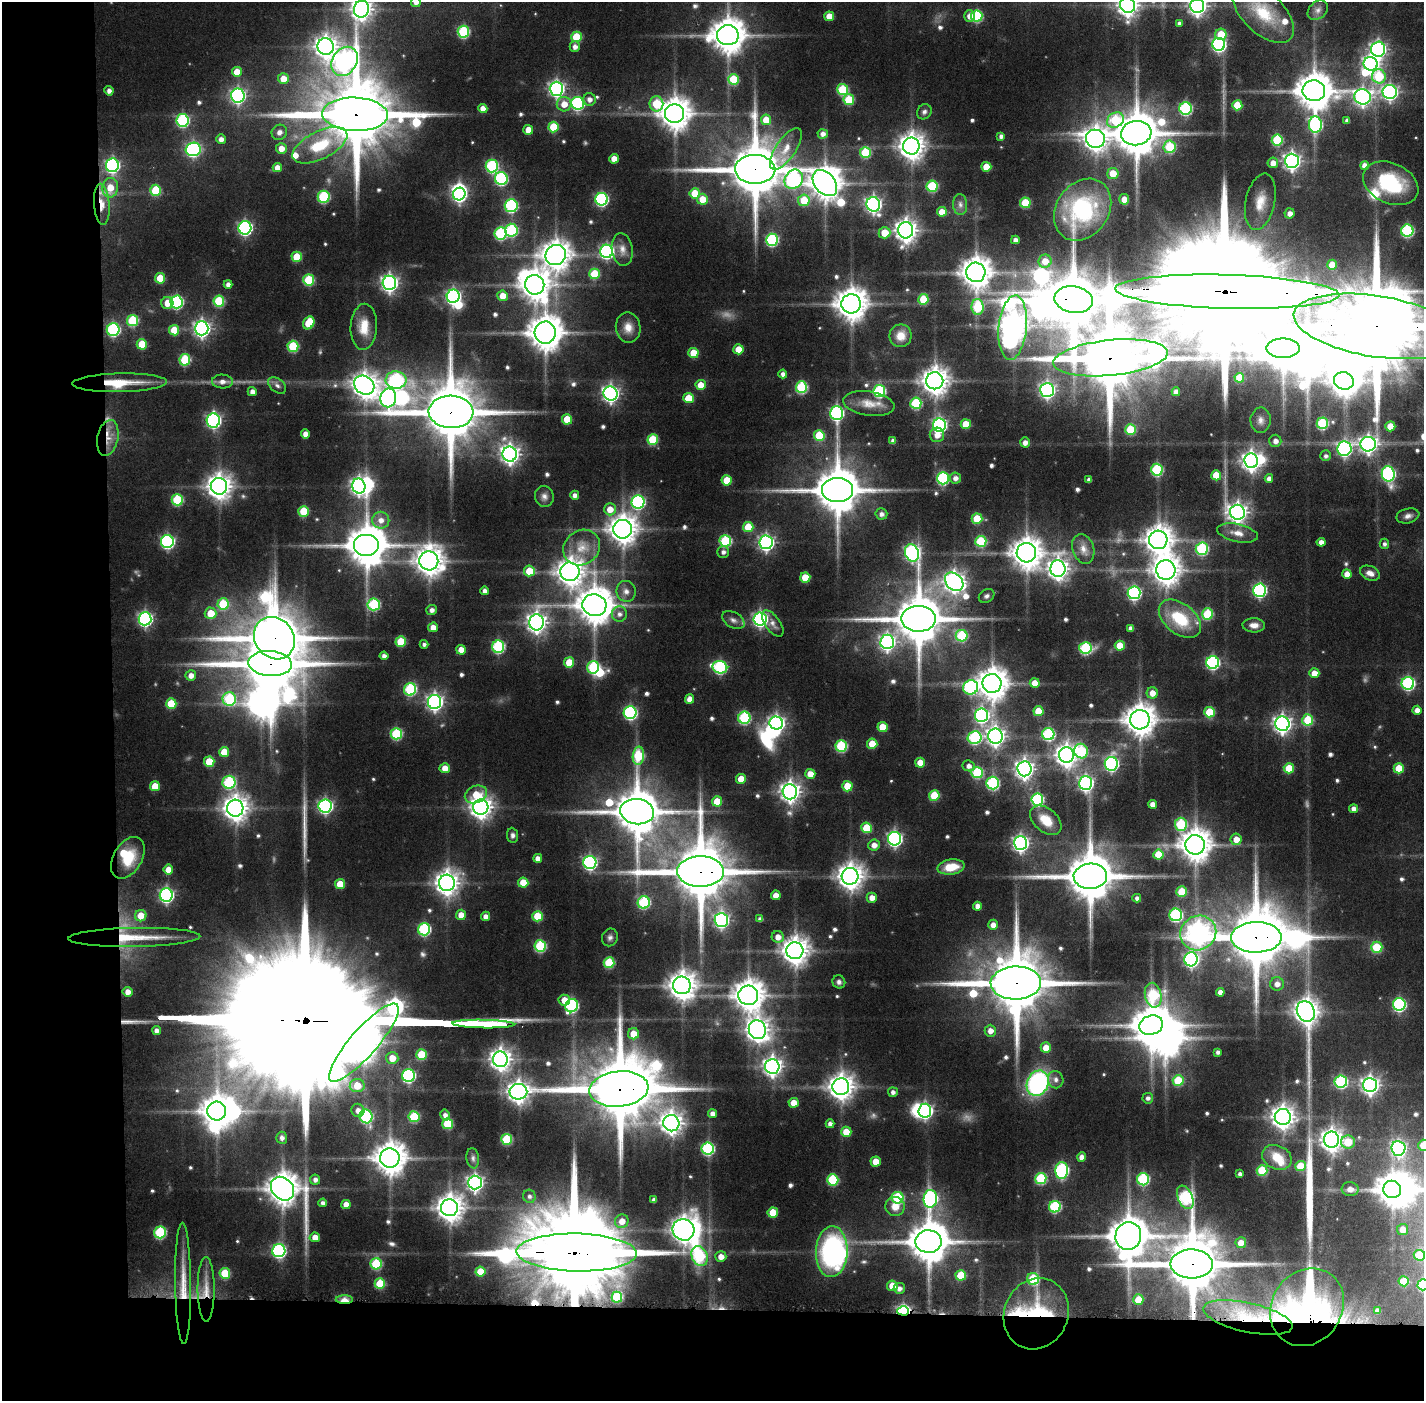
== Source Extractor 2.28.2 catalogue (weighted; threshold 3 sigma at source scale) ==
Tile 7 of 3 x 3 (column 1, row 3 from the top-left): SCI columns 1-1422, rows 32-1430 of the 4266 x 4266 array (HDU 1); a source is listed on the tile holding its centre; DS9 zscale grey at full resolution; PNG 1426 x 1403 px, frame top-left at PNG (2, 2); each listed source drawn as its Kron ellipse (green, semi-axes under 4 px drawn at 4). Shown black and unused: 14% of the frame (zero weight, under 5 of 9 exposures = <1% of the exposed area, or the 3 px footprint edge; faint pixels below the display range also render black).
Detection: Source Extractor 2.28.2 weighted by HDU 2 'WHT'; one run over the whole footprint, this tile lists its part. Background 0.0988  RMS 0.0062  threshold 0.0254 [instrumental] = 3 sigma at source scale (4.09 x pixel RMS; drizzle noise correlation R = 1.36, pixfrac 0.8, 0.05/0.05 arcsec/px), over >= 5 px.
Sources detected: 626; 13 too faint to see at this stretch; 22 inside a brighter object's white glare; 1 cosmic-ray / hot-pixel residue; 3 long thin detections or spike segments (spike, bleed or trail) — neither listed nor drawn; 9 inside a brighter listed object's ellipse — not listed separately; of the other 578, all 500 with FLUX_AUTO >= 1.79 (the completeness limit of this list) listed and drawn (78 fainter detections not listed), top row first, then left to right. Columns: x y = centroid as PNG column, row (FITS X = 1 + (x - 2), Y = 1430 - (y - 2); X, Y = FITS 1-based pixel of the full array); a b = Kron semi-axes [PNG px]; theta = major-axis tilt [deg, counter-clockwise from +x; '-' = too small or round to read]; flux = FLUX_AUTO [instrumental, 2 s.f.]
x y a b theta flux
416 2 5 5 - 2.7
1128 5 8 7 - 410
1197 6 7 7 - 280
361 9 8 7 - 390
1318 10 11 8 43 3.2
1263 12 38 20 -45 28
829 16 5 5 - 8.2
969 16 6 5 - 4.7
977 16 5 5 - 48
1179 23 4 4 - 1.9
463 32 6 6 - 53
1221 34 5 5 - 14
728 35 11 10 - 1200
576 37 5 5 - 22
1219 44 6 6 - 120
326 46 8 8 - 460
575 47 5 5 - 2.9
1378 49 7 7 - 170
344 61 15 12 57 300
1371 64 7 6 - 190
237 72 5 5 - 9.7
1379 76 7 7 - 30
283 79 5 5 - 7.7
733 79 5 5 - 20
556 89 7 6 - 180
843 90 5 5 - 32
109 91 5 4 - 2.7
1314 91 11 10 - 1500
1390 92 7 7 - 170
238 96 7 6 - 140
1363 97 8 7 - 230
589 99 6 6 - 3.3
849 100 5 5 - 23
578 103 6 6 - 81
564 104 7 7 - 7.5
656 104 8 7 - 26
1237 105 5 5 - 18
1186 108 6 6 - 69
483 109 4 4 - 5.8
924 112 8 7 - 1.8
674 113 9 9 - 1000
355 114 33 16 -2 7000
182 120 6 6 - 72
766 120 5 5 - 10
1115 120 9 7 32 31
1347 120 4 4 - 2.2
1315 125 8 6 -86 90
553 127 5 5 - 22
528 130 5 5 - 8.5
279 132 8 7 - 3
1136 133 15 12 8 2500
823 134 5 4 - 2.8
1001 136 4 4 - 2.2
221 139 5 5 - 3.2
1095 139 9 9 - 530
1277 140 5 5 - 36
320 145 30 14 27 26
911 146 8 8 - 680
1170 147 6 6 - 32
281 148 5 5 - 5.9
193 149 8 6 1 120
786 149 24 10 56 8.6
865 153 5 5 - 31
614 159 5 4 - 5.7
1292 161 7 7 - 240
1273 163 5 5 - 4.8
112 165 7 6 - 120
1364 165 4 4 - 4.7
492 166 6 6 - 66
986 167 5 5 - 11
277 168 4 4 - 4.9
755 169 20 14 -1 4000
1113 173 5 5 - 12
501 179 6 6 - 78
794 179 10 8 53 92
825 183 15 10 -50 1000
1391 183 29 20 -25 37
932 186 5 5 - 40
110 188 10 8 81 11
156 190 5 5 - 24
695 193 5 5 - 13
459 194 6 6 - 110
324 197 6 6 - 51
601 199 6 6 - 94
702 199 5 5 - 9.1
1124 199 5 5 - 6.8
804 200 6 6 - 18
1260 202 28 14 78 13
1025 203 5 5 - 24
102 204 20 8 -86 9.5
873 204 7 6 - 190
960 205 10 7 -86 2.7
511 206 6 6 - 76
1083 210 33 26 54 71
942 212 5 5 - 8.1
1290 213 5 5 - 3.5
245 228 6 6 - 130
511 230 6 6 - 54
906 230 8 7 - 450
1407 231 6 6 - 67
500 233 6 6 - 54
884 233 6 5 - 11
772 240 6 6 - 66
1015 240 4 4 - 2.7
622 249 16 10 -81 5.3
607 251 6 6 - 130
556 255 10 9 - 850
297 257 5 5 - 17
1045 261 6 6 - 7.1
1332 265 5 5 - 10
976 272 10 9 - 970
594 274 5 5 - 24
160 278 5 5 - 17
309 280 5 5 - 33
389 283 7 7 - 220
228 284 4 4 - 3.1
535 285 10 9 - 830
1227 292 112 17 -2 33000
453 296 6 6 - 140
503 296 5 5 - 7.8
923 299 5 5 - 20
1074 300 19 13 -10 4000
219 301 5 5 - 32
176 302 6 6 - 78
167 303 6 6 - 8.2
851 304 9 9 - 1000
978 307 8 6 -88 34
133 321 5 5 - 38
309 323 7 5 60 18
1376 326 83 30 -9 15000
364 327 23 13 87 12
628 327 15 12 -81 6.6
202 328 7 7 - 220
1013 328 32 14 85 870
113 330 6 6 - 75
174 330 5 5 - 16
545 333 11 10 - 1100
901 336 11 11 - 8.6
142 344 5 5 - 15
293 346 5 5 - 37
1283 348 17 10 0 1900
738 349 5 5 - 10
693 353 5 5 - 15
1110 358 57 18 6 6500
185 360 5 5 - 38
783 374 4 4 - 2.7
1239 378 5 5 - 14
396 380 10 8 -1 80
935 381 8 8 - 740
1344 381 10 8 -18 670
222 382 10 7 -3 3.7
120 383 47 9 1 23
277 385 10 6 -40 2.5
364 385 11 9 -35 610
701 385 5 5 - 8.5
801 387 6 5 - 49
1047 390 7 7 - 160
879 391 6 6 - 64
252 392 4 4 - 3.7
1176 392 4 4 - 3.9
611 393 7 7 - 210
388 398 9 8 - 250
688 398 5 5 - 15
916 403 5 5 - 43
869 404 26 12 -9 9.1
451 412 22 16 -2 4800
837 413 7 6 - 110
567 419 5 5 - 13
213 420 7 6 - 140
1261 420 12 10 87 4
1322 423 6 5 - 43
966 424 5 5 - 13
939 425 6 6 - 140
1390 426 5 5 - 9.2
1130 430 5 5 - 25
305 434 4 4 - 4.7
819 435 5 5 - 23
937 435 7 7 - 4.4
108 438 18 10 78 9.1
653 440 5 5 - 26
893 441 4 4 - 2.3
1275 441 6 6 - 3.5
1025 442 5 5 - 3.4
1368 444 7 7 - 240
1344 449 7 7 - 140
510 454 7 7 - 310
1326 456 5 5 - 1.9
1251 461 7 7 - 320
1157 470 6 5 - 51
1388 474 7 6 - 110
1216 475 5 5 - 15
943 478 6 6 - 70
955 478 6 5 - 3.2
1269 478 4 4 - 2.6
727 480 5 5 - 15
1089 480 4 4 - 2.1
219 486 8 8 - 600
359 486 7 6 - 220
837 490 15 12 -1 2700
575 495 4 4 - 3.1
544 496 10 9 - 3.1
177 500 5 5 - 37
638 502 6 6 - 90
610 509 6 6 - 7.7
304 511 5 5 - 22
1237 512 7 7 - 330
881 514 6 5 - 2.5
1408 516 11 7 13 2.8
977 519 5 5 - 20
381 520 8 8 - 5
748 527 5 5 - 20
623 529 9 9 - 780
1238 533 20 9 -12 6.5
1158 540 9 9 - 800
167 541 6 6 - 100
725 541 6 6 - 46
981 541 5 5 - 36
766 542 7 6 - 170
1321 542 4 4 - 4.2
1384 544 5 4 - 1.8
366 545 13 11 0 2000
582 548 19 17 38 13
1083 549 15 10 -72 5.9
1202 549 6 6 - 58
723 552 6 5 - 2.4
912 553 9 7 -68 160
1026 553 10 9 - 930
429 561 9 9 - 780
1058 569 8 7 - 380
1166 570 10 9 - 800
529 571 5 5 - 14
570 572 9 9 - 710
1370 573 10 7 -24 3.8
1347 574 5 4 - 5.2
805 577 5 5 - 13
954 582 10 8 -44 380
1260 590 6 6 - 110
485 591 4 4 - 2.9
626 591 10 9 - 3.8
1134 593 6 6 - 100
987 596 8 6 32 1.9
223 604 5 5 - 25
374 604 6 6 - 47
594 605 12 11 - 1300
432 610 5 5 - 2.8
211 613 6 6 - 12
619 614 7 7 - 3.1
1208 614 5 5 - 33
145 619 6 6 - 140
760 619 7 6 - 150
918 619 17 13 -1 3100
1180 619 24 15 -39 29
733 620 12 7 -31 3.2
536 622 8 7 - 350
773 624 15 7 -54 3.7
1254 625 11 7 -2 4.1
433 627 5 4 - 5.4
1130 628 4 4 - 2.4
962 636 6 5 - 35
274 638 22 19 -53 3500
401 642 5 5 - 20
887 642 7 7 - 200
424 644 4 4 - 1.8
1120 646 5 5 - 14
498 647 6 6 - 69
1085 648 6 6 - 55
461 650 5 4 - 7.2
384 656 4 4 - 2.8
569 662 5 5 - 12
1213 662 6 6 - 90
270 664 22 12 -4 4000
593 667 6 6 - 44
720 667 7 6 - 79
1314 673 5 5 - 6.8
191 675 5 5 - 4.1
1035 683 5 5 - 7.2
1408 683 6 6 - 84
992 684 9 9 - 1000
971 687 7 7 - 82
410 689 6 6 - 55
1152 693 5 5 - 6
229 699 7 6 - 45
689 699 5 4 - 5
435 702 7 6 - 210
171 704 5 5 - 21
1417 710 4 4 - 4.1
1038 711 5 5 - 13
1209 712 5 5 - 23
630 713 6 6 - 91
982 715 7 6 - 130
744 718 6 6 - 54
1140 720 9 9 - 970
1308 720 5 5 - 25
776 723 7 6 - 180
1282 724 7 7 - 260
882 727 5 5 - 13
396 734 5 5 - 44
1048 734 6 6 - 70
995 736 7 7 - 290
975 738 7 6 - 70
872 744 5 5 - 13
841 746 6 5 - 48
1081 751 7 6 - 39
224 752 5 5 - 11
1066 755 8 7 - 470
638 756 9 5 84 36
209 762 5 5 - 16
920 763 5 5 - 9.9
1111 764 7 6 - 120
969 766 6 5 - 3
445 768 5 5 - 6.4
1289 768 5 5 - 14
1399 768 5 5 - 14
1024 769 7 7 - 310
977 773 5 5 - 39
810 774 5 5 - 7.4
741 779 5 5 - 10
229 782 6 6 - 55
993 783 6 6 - 69
1086 783 7 6 - 160
155 786 5 5 - 11
847 786 5 5 - 13
790 792 7 7 - 370
476 794 11 8 22 11
934 796 5 5 - 24
1037 799 6 6 - 66
717 801 5 5 - 14
1153 804 4 4 - 4.4
325 806 6 6 - 130
481 807 7 7 - 470
235 808 8 8 - 630
1353 809 4 4 - 3.5
637 812 17 12 -8 2500
1046 820 18 11 -40 11
1181 824 6 6 - 43
867 828 5 5 - 22
512 835 7 5 -83 1.9
895 839 7 6 - 150
1236 839 5 5 - 6.7
1020 843 7 6 - 200
874 845 6 5 - 4.4
1195 845 10 9 - 990
1158 855 5 5 - 15
128 858 23 14 60 20
538 858 4 4 - 4.3
590 862 6 6 - 110
951 867 13 7 9 13
168 870 5 5 - 7.2
700 871 23 15 -1 4900
850 876 8 8 - 650
1090 876 17 12 3 3000
447 883 8 8 - 530
523 883 5 5 - 12
340 884 5 5 - 12
1182 892 5 5 - 19
166 895 6 6 - 130
776 895 5 4 - 6.9
872 898 5 5 - 5.1
1137 898 4 4 - 2.3
644 902 6 6 - 51
977 906 4 4 - 3.5
461 915 5 5 - 6.3
1176 915 6 6 - 77
141 916 6 5 - 9.3
486 916 4 4 - 3.7
537 916 5 5 - 20
760 919 4 4 - 2.3
721 920 7 6 - 150
993 925 5 5 - 4.1
424 929 6 6 - 66
1198 933 18 17 - 480
134 937 66 9 1 24
610 937 9 7 69 2.1
778 937 6 6 - 4.8
1256 937 25 15 1 4600
540 946 6 5 - 48
1377 947 6 5 - 19
795 951 8 8 - 750
1191 959 7 6 - 140
609 963 5 5 - 32
839 982 7 6 - 1.8
1016 983 25 16 2 5200
1277 984 7 7 - 4
682 985 9 9 - 760
128 992 5 5 - 4.7
1220 992 4 4 - 3.5
748 995 10 9 - 950
1153 995 12 8 -79 44
564 1000 6 5 - 7.1
1399 1004 6 6 - 89
572 1006 7 6 - 80
1306 1011 10 8 -63 590
483 1024 31 3 -1 1500
1151 1025 12 9 17 1600
157 1030 4 4 - 2.9
757 1030 9 8 - 470
990 1031 6 5 - 4.5
633 1034 5 5 - 8.8
364 1043 50 13 49 890
1046 1048 5 5 - 8.1
1218 1052 4 4 - 1.9
421 1055 5 5 - 22
392 1058 6 6 - 8.1
500 1059 8 7 - 440
772 1066 7 7 - 310
408 1076 6 6 - 87
1056 1080 8 7 - 2.6
1178 1080 5 5 - 26
1341 1082 6 6 - 71
1038 1083 13 10 66 98
1370 1085 7 7 - 280
357 1086 7 6 - 13
841 1087 8 8 - 610
619 1089 30 17 6 6200
518 1092 9 8 - 440
893 1092 5 5 - 2.3
1148 1098 5 5 - 2.1
793 1103 5 5 - 7
358 1110 7 6 - 3.8
217 1111 9 9 - 980
925 1111 7 6 - 150
712 1114 4 4 - 3.7
445 1115 5 4 - 2.6
366 1116 7 6 - 73
414 1117 5 5 - 34
1283 1117 8 8 - 520
671 1123 8 8 - 450
448 1124 5 5 - 27
830 1124 4 4 - 2.6
846 1132 5 5 - 10
282 1138 6 5 - 2.7
507 1139 5 5 - 34
1331 1140 8 7 - 440
1348 1142 7 6 - 16
1423 1145 5 5 - 14
1398 1148 7 7 - 140
708 1149 6 6 - 68
1082 1157 4 4 - 4.3
1277 1157 15 11 -26 11
390 1158 10 9 - 1000
473 1158 10 6 -82 1.9
876 1161 5 5 - 9.6
1300 1166 5 5 - 18
1062 1170 8 6 88 92
1262 1170 5 5 - 29
1240 1174 4 4 - 1.9
1041 1178 5 5 - 42
1143 1179 6 6 - 59
315 1180 5 5 - 2.4
833 1180 5 5 - 38
475 1183 7 7 - 220
282 1189 13 10 -47 970
1350 1189 8 7 - 4.7
1392 1189 9 8 - 980
529 1196 6 6 - 2
1185 1197 12 7 -66 82
898 1198 6 6 - 44
930 1199 9 6 86 110
654 1200 4 4 - 2.1
323 1203 4 4 - 2
346 1205 4 4 - 5.7
895 1206 9 9 - 7
1055 1207 6 5 - 55
449 1208 8 8 - 710
773 1212 5 5 - 14
622 1221 7 6 - 6.2
1403 1229 5 5 - 6.1
683 1230 11 10 - 670
160 1232 6 5 - 52
1128 1236 14 13 - 1800
315 1237 5 5 - 5.3
929 1242 13 11 -1 1900
1241 1243 5 5 - 5.5
279 1251 6 6 - 100
832 1252 25 16 88 110
577 1253 60 19 -1 16000
1419 1255 5 5 - 16
700 1256 10 7 -67 44
721 1257 5 5 - 5.4
376 1264 5 5 - 39
1192 1264 21 14 -1 4400
480 1272 5 5 - 15
225 1273 5 5 - 21
961 1275 5 5 - 20
1033 1279 6 6 - 33
1404 1281 5 5 - 17
183 1283 61 8 -89 18
380 1284 5 5 - 24
1423 1285 5 5 - 35
892 1286 5 5 - 9.4
899 1288 5 5 - 2.9
206 1289 32 8 -90 11
617 1297 5 5 - 41
344 1300 8 4 0 9
1138 1300 5 5 - 13
1307 1307 41 35 56 250
903 1311 6 4 -1 110
1377 1311 4 4 - 2.4
1036 1314 36 32 66 56
1248 1317 46 14 -12 33
Overlapping masked pixels (flux is a lower limit): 27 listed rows (the first 20) at x y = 355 114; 755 169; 102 204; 1227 292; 1074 300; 1376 326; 1110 358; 120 383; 451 412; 108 438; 274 638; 270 664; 700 871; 1198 933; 134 937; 1256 937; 1016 983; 619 1089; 577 1253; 1192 1264
Isophote crosses this tile's border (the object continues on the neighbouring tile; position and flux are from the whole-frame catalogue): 9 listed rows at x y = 416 2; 1128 5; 1197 6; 361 9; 1227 292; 1376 326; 1423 1145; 1419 1255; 1423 1285